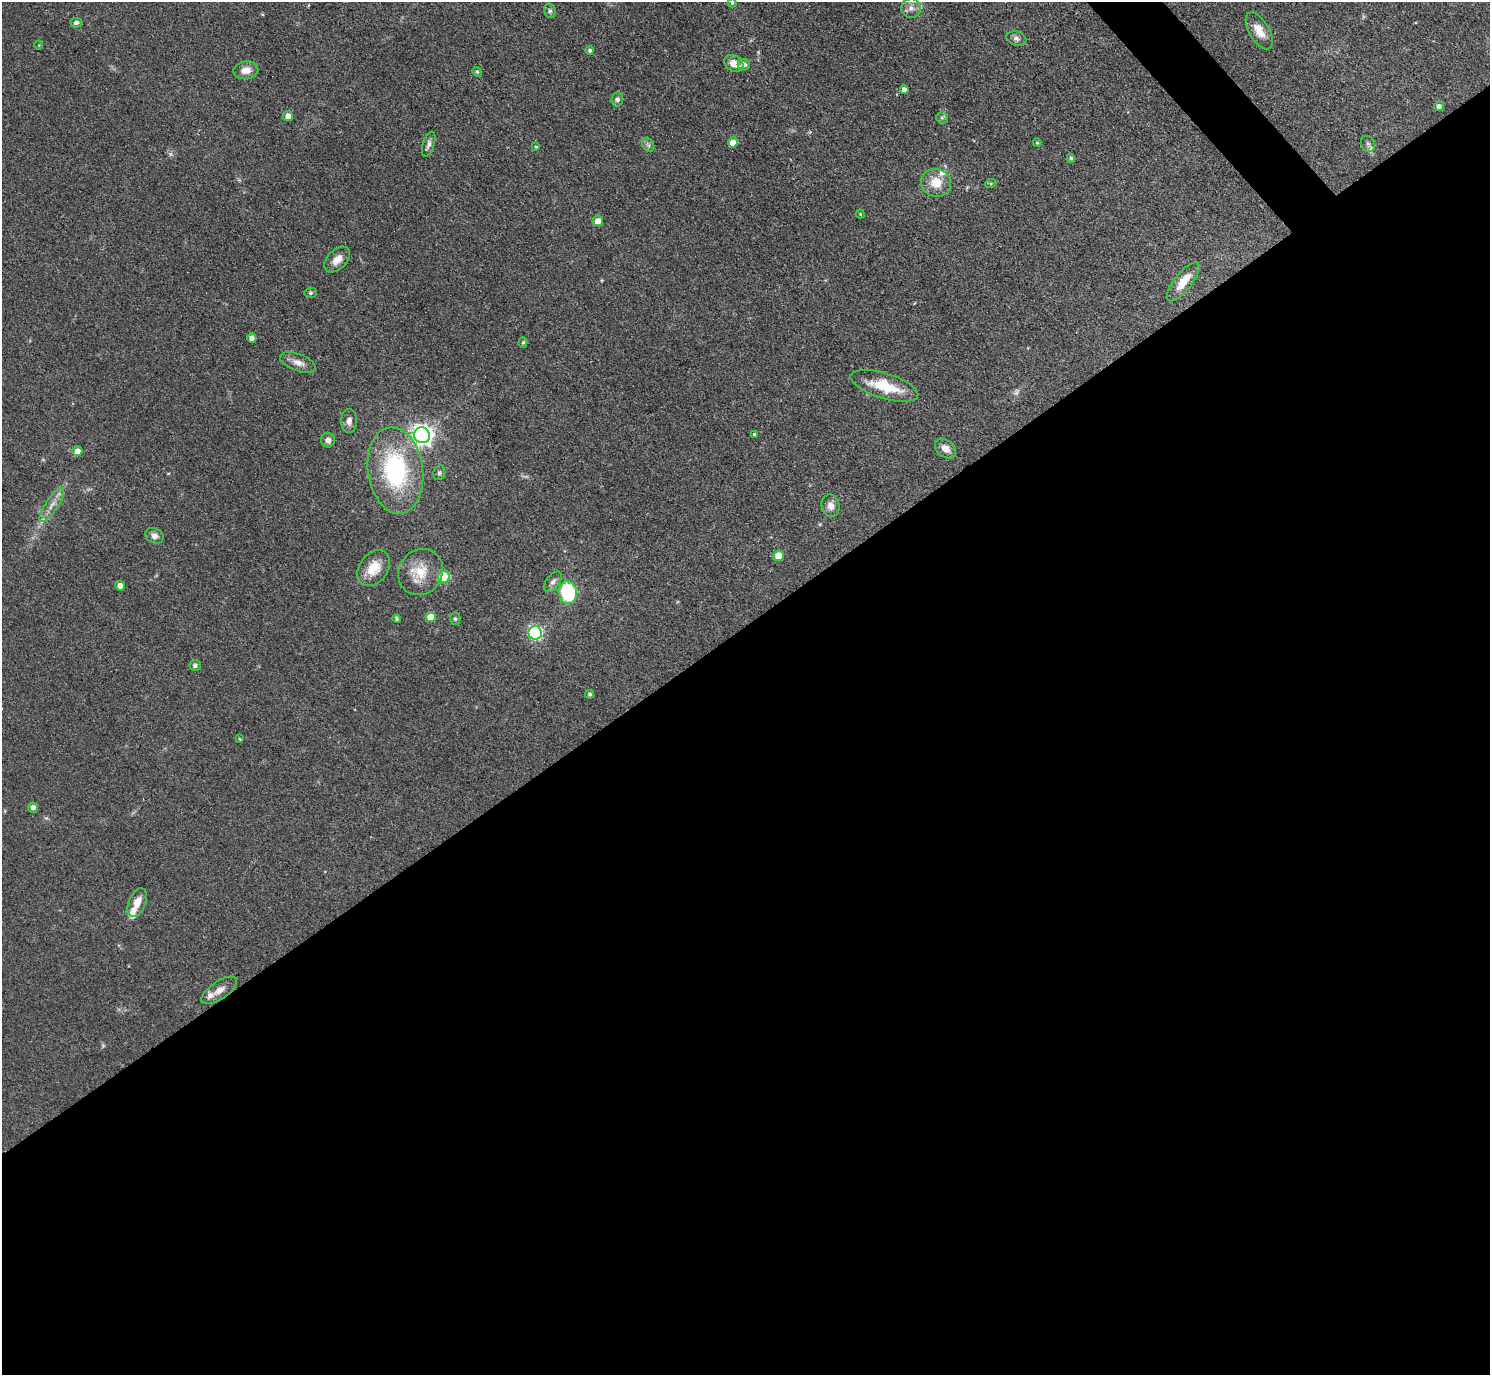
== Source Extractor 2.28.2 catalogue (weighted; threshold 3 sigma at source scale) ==
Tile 15 of 4 x 4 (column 3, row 4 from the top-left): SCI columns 2977-4464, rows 299-1671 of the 5953 x 5949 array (HDU 1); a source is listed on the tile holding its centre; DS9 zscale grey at full resolution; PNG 1492 x 1377 px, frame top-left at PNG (2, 2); each listed source drawn as its Kron ellipse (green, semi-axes under 4 px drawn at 4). Shown black and unused: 55% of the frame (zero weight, under 3 of 4 exposures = <1% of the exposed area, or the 3 px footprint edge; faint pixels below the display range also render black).
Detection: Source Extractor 2.28.2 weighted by HDU 2 'WHT'; one run over the whole footprint, this tile lists its part. Background 0.0648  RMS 0.0054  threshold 0.0241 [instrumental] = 3 sigma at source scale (4.5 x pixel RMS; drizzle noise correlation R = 1.50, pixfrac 1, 0.05/0.05 arcsec/px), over >= 5 px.
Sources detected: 69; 3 too faint to see at this stretch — neither listed nor drawn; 3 inside a brighter listed object's ellipse — not listed separately; the other 63 listed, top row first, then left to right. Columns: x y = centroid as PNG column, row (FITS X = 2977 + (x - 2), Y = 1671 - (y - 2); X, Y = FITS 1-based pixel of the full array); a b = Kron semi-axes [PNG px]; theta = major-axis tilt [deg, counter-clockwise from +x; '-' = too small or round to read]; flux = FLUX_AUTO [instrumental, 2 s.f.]
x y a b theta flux
732 3 4 4 - 0.69
911 8 10 10 - 3.4
550 11 7 5 -76 1.3
76 23 6 5 - 1.5
1259 31 20 10 -60 7
1016 38 10 7 -17 1.9
39 45 4 3 - 0.39
590 50 4 4 - 1.1
734 63 10 8 -28 5.6
744 65 6 6 - 3
246 70 12 9 9 5.1
477 72 5 4 - 0.77
904 90 4 4 - 2
617 99 7 6 - 1.7
1439 106 5 5 - 1.9
288 116 5 5 - 3.8
942 118 6 5 - 1.1
733 143 5 5 - 7
1037 143 4 4 - 0.58
429 144 13 5 72 2.2
1368 144 8 6 -62 1.7
648 145 7 5 -61 1.3
536 147 4 3 - 0.53
1071 158 4 4 - 1
936 183 15 14 - 9.8
991 183 5 4 - 0.64
860 214 4 4 - 0.56
598 221 5 5 - 5.1
337 259 15 9 45 5.1
1183 282 24 8 52 9.6
311 293 6 5 - 0.98
252 338 4 4 - 3.6
523 342 5 4 - 0.9
298 362 19 8 -20 4.1
884 386 35 12 -17 20
349 421 12 8 89 2.9
754 434 4 4 - 0.58
422 435 8 7 - 330
328 440 7 6 - 2.2
945 448 12 8 -39 4.6
77 451 5 5 - 4.6
395 470 43 27 -82 66
439 473 7 5 76 1.2
52 505 20 6 56 4.9
830 506 11 9 -75 3.6
154 536 9 7 -28 2.7
778 556 5 5 - 8.3
374 568 20 14 53 10
421 572 24 21 53 14
444 577 6 5 - 29
553 582 12 6 51 2.2
120 586 5 4 - 4
568 593 11 9 -81 41
431 617 5 5 - 9
396 619 4 4 - 0.91
455 619 6 5 - 0.95
535 633 6 6 - 100
195 665 5 5 - 1.7
590 694 4 4 - 1.2
240 739 4 3 - 0.47
33 807 5 5 - 2.5
137 903 15 8 67 5.8
219 990 21 9 34 4.7